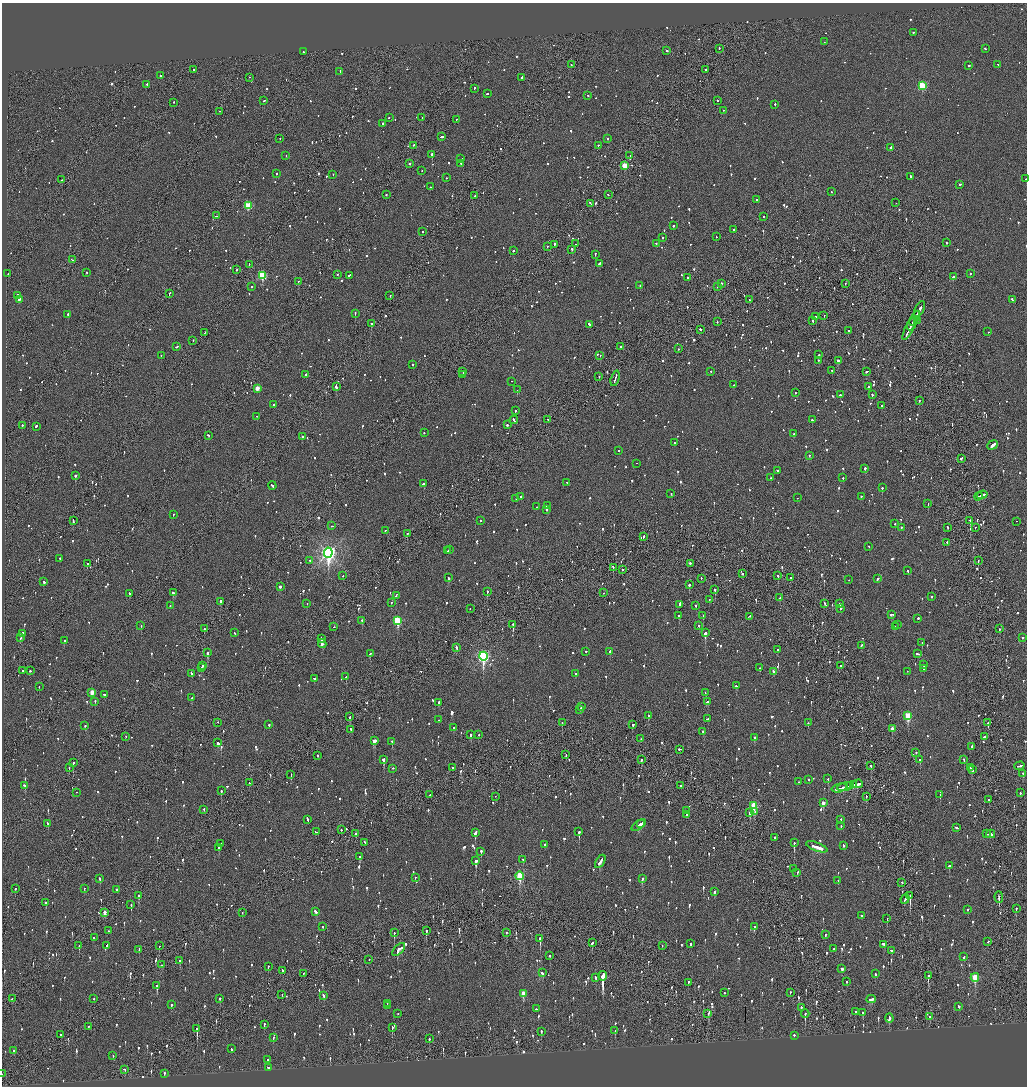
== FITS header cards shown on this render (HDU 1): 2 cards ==
NAXIS1  =                 2050
NAXIS2  =                 2168

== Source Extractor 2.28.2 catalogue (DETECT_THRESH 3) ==
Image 2050 x 2168 px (HDU 1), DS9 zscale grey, zoomed out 1/2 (1 PNG px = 2 x 2 image px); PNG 1029 x 1088 px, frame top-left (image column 2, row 2168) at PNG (2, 3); each listed source drawn as its Kron ellipse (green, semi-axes under 4 px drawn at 4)
Background -0.125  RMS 0.098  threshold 0.294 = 3 sigma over >= 5 px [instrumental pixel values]
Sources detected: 1765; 86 cannot appear on this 1/2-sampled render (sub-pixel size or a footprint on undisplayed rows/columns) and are neither listed nor drawn; of the other 1679, the 500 brightest by FLUX_AUTO listed and drawn (1179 fainter detections omitted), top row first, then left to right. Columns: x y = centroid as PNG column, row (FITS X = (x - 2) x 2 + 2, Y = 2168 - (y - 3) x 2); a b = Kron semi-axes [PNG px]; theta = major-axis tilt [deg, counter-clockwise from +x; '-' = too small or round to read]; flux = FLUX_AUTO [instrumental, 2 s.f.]
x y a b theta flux
913 33 2 2 - 130
824 42 2 1 - 79
719 49 2 2 - 88
985 49 2 2 - 99
666 51 3 2 - 220
304 52 2 2 - 87
571 65 2 2 - 78
998 65 3 2 - 130
969 66 2 2 - 150
193 70 2 2 - 96
705 70 2 1 - 99
340 72 2 2 - 140
161 76 3 2 - 110
249 78 2 1 - 81
521 78 4 2 - 170
147 85 2 2 - 85
922 86 3 3 - 1200
474 89 2 2 - 96
487 94 2 2 - 71
588 96 2 2 - 76
264 101 2 2 - 110
717 101 2 2 - 87
174 103 2 2 - 89
775 105 2 2 - 120
723 111 2 2 - 85
219 112 2 1 - 94
389 118 2 2 - 99
422 118 2 1 - 75
456 120 3 2 - 68
383 124 2 2 - 220
442 137 3 2 - 110
280 139 2 2 - 89
608 139 2 2 - 110
414 146 2 1 - 99
598 146 2 2 - 150
890 148 2 2 - 130
432 155 2 2 - 3100
286 156 2 2 - 74
630 156 2 1 - 180
461 159 3 2 - 130
410 164 2 2 - 140
461 164 2 2 - 94
625 166 3 3 - 620
422 171 2 2 - 120
276 174 2 2 - 100
333 175 2 2 - 72
911 177 2 2 - 69
446 178 2 2 - 140
1026 179 2 1 - 240
62 180 2 1 - 130
960 185 2 2 - 390
430 187 2 2 - 130
831 192 2 2 - 67
386 195 2 2 - 96
608 195 2 1 - 170
475 196 2 2 - 98
757 200 2 2 - 110
896 203 2 1 - 82
590 204 3 1 - 110
248 206 4 3 - 900
217 216 3 2 - 200
763 217 2 2 - 68
673 226 2 2 - 94
734 230 2 2 - 360
422 232 2 2 - 100
716 237 2 2 - 88
663 238 2 2 - 180
946 243 2 2 - 83
575 244 2 2 - 73
656 244 2 2 - 74
554 245 3 1 - 190
547 247 2 2 - 89
572 250 2 2 - 160
513 251 2 2 - 69
595 255 3 2 - 86
72 260 3 2 - 310
599 264 3 2 - 150
249 265 2 1 - 85
236 270 2 2 - 82
87 273 2 2 - 98
8 274 2 1 - 220
970 274 2 2 - 150
337 275 2 2 - 75
262 276 3 3 - 1200
349 276 3 2 - 100
954 277 4 2 - 180
687 278 2 2 - 170
298 282 2 1 - 410
721 284 2 2 - 280
845 284 2 2 - 110
640 286 2 2 - 370
252 287 2 2 - 110
717 287 2 2 - 110
169 294 3 1 - 95
17 296 2 2 - 140
390 296 2 1 - 80
19 300 3 2 - 610
749 300 2 1 - 180
1012 300 3 2 - 97
920 309 8 2 63 400
355 314 2 1 - 200
68 315 2 2 - 400
824 316 2 1 - 67
816 317 2 2 - 130
915 319 8 2 62 370
812 321 2 2 - 190
917 321 2 1 - 120
717 322 2 2 - 74
371 324 2 2 - 240
912 324 7 2 62 280
589 325 3 2 - 190
909 329 12 1 63 540
700 330 3 2 - 68
848 331 2 2 - 88
988 332 2 2 - 96
205 333 3 2 - 71
193 341 3 1 - 92
177 347 3 2 - 100
620 347 2 2 - 66
678 349 2 2 - 96
819 355 2 2 - 270
161 356 2 2 - 68
600 356 2 1 - 85
818 361 2 2 - 72
838 361 2 2 - 340
413 365 2 2 - 200
832 371 2 2 - 70
463 372 2 2 - 150
711 372 2 2 - 81
867 372 3 2 - 77
306 375 2 2 - 110
463 375 2 1 - 160
599 377 2 2 - 190
615 379 8 1 73 310
512 382 2 1 - 71
734 385 2 2 - 75
336 387 4 2 - 420
868 387 2 2 - 350
257 389 3 2 - 310
517 390 2 1 - 250
795 393 2 2 - 75
840 395 2 2 - 110
872 395 2 2 - 160
919 401 2 2 - 87
274 405 2 2 - 94
881 406 2 2 - 84
515 411 2 2 - 80
257 417 2 1 - 210
514 420 4 2 - 140
548 420 2 2 - 92
812 420 2 2 - 190
507 425 2 2 - 280
22 426 2 2 - 110
36 427 2 2 - 370
424 433 2 2 - 110
794 434 2 2 - 150
208 436 3 2 - 99
302 437 2 2 - 150
674 443 2 2 - 70
993 446 5 2 - 270
619 451 2 1 - 78
809 456 2 2 - 68
961 459 2 2 - 96
636 464 2 2 - 280
865 469 2 2 - 300
777 471 2 2 - 70
76 476 2 2 - 610
771 478 2 2 - 72
843 478 2 2 - 130
567 483 2 2 - 85
423 484 3 2 - 570
272 486 4 2 - 180
882 488 2 2 - 150
671 494 2 2 - 67
982 495 5 2 - 170
521 497 3 2 - 76
861 497 2 2 - 120
978 497 4 2 - 150
797 498 2 1 - 120
516 499 2 1 - 69
928 504 2 1 - 190
547 506 4 2 - 220
537 507 2 1 - 160
546 510 2 2 - 140
173 515 2 2 - 87
73 521 4 1 - 180
480 521 2 2 - 97
970 521 2 1 - 140
1016 522 2 1 - 330
895 524 2 2 - 70
332 526 2 2 - 74
901 528 2 2 - 77
948 528 2 2 - 78
975 528 2 2 - 71
385 531 2 2 - 280
407 534 2 1 - 130
643 537 3 2 - 120
947 543 2 2 - 96
869 547 2 2 - 69
450 550 2 2 - 83
448 551 2 2 - 95
328 553 5 4 - 8400
60 559 2 2 - 130
310 561 3 2 - 94
978 561 2 1 - 83
87 564 2 2 - 69
690 564 2 2 - 290
613 568 2 1 - 190
622 570 2 1 - 92
908 571 2 2 - 78
742 574 2 2 - 110
343 576 2 2 - 310
778 576 2 2 - 73
448 578 3 2 - 150
790 578 2 2 - 130
701 579 2 1 - 77
877 579 3 2 - 170
849 580 2 2 - 69
44 582 3 2 - 85
689 585 2 2 - 210
280 587 2 2 - 160
715 590 2 2 - 340
487 592 2 2 - 290
173 593 3 2 - 210
603 593 2 1 - 72
129 594 2 2 - 120
396 596 3 2 - 110
931 597 2 2 - 87
780 598 3 2 - 93
709 600 2 2 - 69
221 602 3 2 - 220
391 603 2 2 - 66
307 604 2 2 - 69
825 604 3 2 - 130
840 604 2 2 - 130
680 605 4 2 - 150
170 606 2 2 - 67
696 606 2 2 - 96
470 609 2 1 - 76
841 609 2 2 - 130
703 615 2 1 - 82
892 615 4 2 - 79
679 616 2 2 - 340
749 617 3 2 - 79
918 619 2 2 - 280
362 621 2 2 - 140
398 621 4 3 - 1300
513 625 3 2 - 270
898 625 2 2 - 90
141 626 2 2 - 91
699 626 2 2 - 83
334 627 2 1 - 67
895 627 3 2 - 83
204 629 2 2 - 98
999 629 2 2 - 150
235 633 3 2 - 79
705 633 3 2 - 790
22 634 2 2 - 84
20 638 2 2 - 190
1023 638 2 2 - 140
321 639 3 1 - 210
64 641 2 2 - 91
922 643 2 2 - 140
322 644 4 3 - 440
861 646 3 2 - 76
456 648 3 2 - 160
777 650 2 2 - 160
586 652 2 2 - 120
610 652 3 2 - 110
208 653 3 2 - 340
370 654 3 2 - 210
918 654 3 2 - 110
483 657 4 4 - 3800
924 665 2 2 - 110
202 666 3 2 - 110
841 666 2 2 - 69
201 668 3 2 - 100
759 668 2 2 - 100
924 669 2 2 - 71
22 671 2 1 - 82
30 671 2 2 - 110
773 672 3 2 - 82
907 672 2 1 - 72
191 674 3 2 - 110
576 674 2 2 - 130
346 677 2 2 - 67
314 679 2 2 - 87
736 686 2 2 - 270
39 687 2 2 - 69
92 693 3 2 - 330
705 693 2 2 - 73
104 695 2 2 - 100
192 698 2 2 - 180
95 702 2 2 - 120
707 702 3 2 - 160
439 703 3 2 - 140
581 707 2 2 - 210
580 710 3 2 - 220
648 716 3 2 - 200
908 716 4 3 - 910
350 717 2 2 - 78
708 719 3 2 - 83
439 720 2 2 - 130
218 723 2 2 - 68
562 723 2 2 - 110
808 723 2 2 - 110
988 723 3 2 - 350
269 725 2 2 - 160
632 725 2 2 - 190
85 726 2 2 - 100
454 728 2 2 - 75
892 729 3 2 - 140
351 730 3 2 - 150
703 732 2 2 - 260
471 735 2 2 - 250
478 735 2 1 - 98
126 737 2 1 - 120
984 737 3 2 - 170
754 738 3 2 - 240
641 739 2 1 - 82
374 741 3 2 - 1500
392 742 2 2 - 210
218 743 3 2 - 260
971 747 2 2 - 100
679 750 2 2 - 220
916 753 2 2 - 220
566 755 3 1 - 94
318 756 2 2 - 77
384 760 3 2 - 450
641 760 4 2 - 160
920 760 3 2 - 200
964 760 2 2 - 120
73 763 2 2 - 220
871 766 3 1 - 420
1019 766 5 2 - 160
69 768 2 1 - 81
453 768 2 1 - 280
971 768 4 2 - 110
393 769 2 2 - 110
972 770 2 2 - 81
1023 774 2 2 - 74
291 775 2 1 - 76
828 779 2 2 - 120
809 780 2 2 - 97
798 782 2 2 - 120
249 783 3 1 - 120
858 784 5 2 - 230
853 785 3 2 - 190
24 786 3 2 - 85
681 786 2 1 - 92
851 786 2 1 - 130
845 787 8 2 12 330
839 788 8 2 14 340
221 791 2 2 - 160
76 793 2 1 - 85
1020 793 2 2 - 78
430 795 2 2 - 230
940 795 2 2 - 160
495 797 2 1 - 79
866 797 2 2 - 72
989 800 2 2 - 110
823 803 3 2 - 140
754 806 3 3 - 760
204 810 2 1 - 72
687 811 2 1 - 120
755 812 2 2 - 140
750 813 3 2 - 260
686 815 4 2 - 240
307 820 4 2 - 130
841 820 2 2 - 66
48 824 3 2 - 140
641 824 4 2 - 160
639 826 8 3 35 260
841 826 2 2 - 69
957 828 4 2 - 130
341 830 2 2 - 180
316 832 3 1 - 170
579 832 3 2 - 380
475 833 4 2 - 350
356 834 2 2 - 67
986 834 3 2 - 100
991 834 4 2 - 240
775 838 2 2 - 100
365 843 3 2 - 96
794 843 3 2 - 360
221 844 2 2 - 150
544 845 2 2 - 71
843 846 2 2 - 100
817 847 11 2 -20 2100
219 848 3 2 - 250
481 852 2 2 - 430
360 857 3 2 - 140
523 860 2 2 - 69
476 861 3 2 - 650
600 862 7 2 59 350
949 866 3 2 - 230
793 869 2 2 - 72
797 873 3 2 - 100
520 876 4 3 - 1100
415 878 2 2 - 67
100 879 3 2 - 160
642 879 2 2 - 110
838 881 2 2 - 71
902 883 2 1 - 69
15 889 2 2 - 77
84 889 2 2 - 70
117 890 2 1 - 81
715 892 3 2 - 100
139 896 3 2 - 290
910 896 4 2 - 630
999 898 6 2 -88 290
905 900 5 2 - 120
46 903 2 2 - 94
131 905 2 2 - 240
1016 909 2 2 - 85
967 910 2 2 - 250
316 912 3 2 - 170
105 913 3 2 - 170
242 913 3 1 - 130
862 916 2 2 - 77
887 919 2 1 - 210
323 927 2 2 - 86
754 927 2 2 - 89
108 931 2 2 - 66
426 931 3 1 - 190
394 933 3 2 - 160
506 933 3 2 - 74
825 935 2 2 - 80
94 938 3 2 - 98
540 939 3 2 - 510
988 942 2 2 - 82
592 943 3 2 - 330
691 944 3 2 - 92
884 945 3 2 - 130
79 946 2 1 - 140
107 946 2 2 - 95
159 946 2 2 - 84
662 946 2 1 - 130
834 949 2 2 - 74
139 950 3 1 - 76
399 950 8 3 46 310
891 951 3 2 - 98
550 956 2 2 - 190
964 957 2 2 - 80
369 960 2 1 - 84
180 961 3 2 - 110
162 965 3 2 - 100
268 967 2 2 - 110
842 969 3 2 - 83
282 971 3 2 - 77
542 973 3 3 - 76
303 974 3 1 - 71
875 974 2 2 - 160
603 976 5 2 - 21000
928 976 3 2 - 240
595 978 3 2 - 96
975 978 4 3 - 840
846 982 2 2 - 76
688 983 3 2 - 71
157 986 3 2 - 250
724 993 2 2 - 110
790 993 3 2 - 98
523 994 4 2 - 350
282 995 2 1 - 68
324 996 3 2 - 84
12 999 2 2 - 110
94 999 2 2 - 82
220 999 2 2 - 170
871 999 5 2 - 160
387 1004 2 2 - 71
171 1005 2 2 - 120
387 1006 4 2 - 120
959 1007 2 2 - 310
801 1008 2 2 - 180
536 1009 2 2 - 74
856 1012 2 2 - 230
863 1013 2 2 - 150
398 1014 2 2 - 73
708 1014 2 2 - 68
805 1014 4 2 - 300
930 1017 2 2 - 170
889 1019 4 2 - 240
264 1025 3 2 - 87
88 1027 2 1 - 96
392 1028 3 1 - 220
197 1029 3 2 - 490
615 1031 2 2 - 450
541 1032 3 2 - 68
61 1035 2 2 - 150
794 1036 2 2 - 190
273 1038 2 2 - 90
429 1039 3 2 - 130
231 1049 2 2 - 120
14 1051 2 2 - 110
113 1056 2 2 - 75
267 1060 2 2 - 120
269 1068 3 2 - 110
124 1070 3 2 - 73
2 1074 3 1 - 90
164 1074 2 1 - 170
At the frame edge (FLAGS 8, measured only in part): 2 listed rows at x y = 1026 179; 2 1074
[1179 fainter detections neither listed nor drawn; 86 sub-pixel or undisplayed-footprint detections neither listed nor drawn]